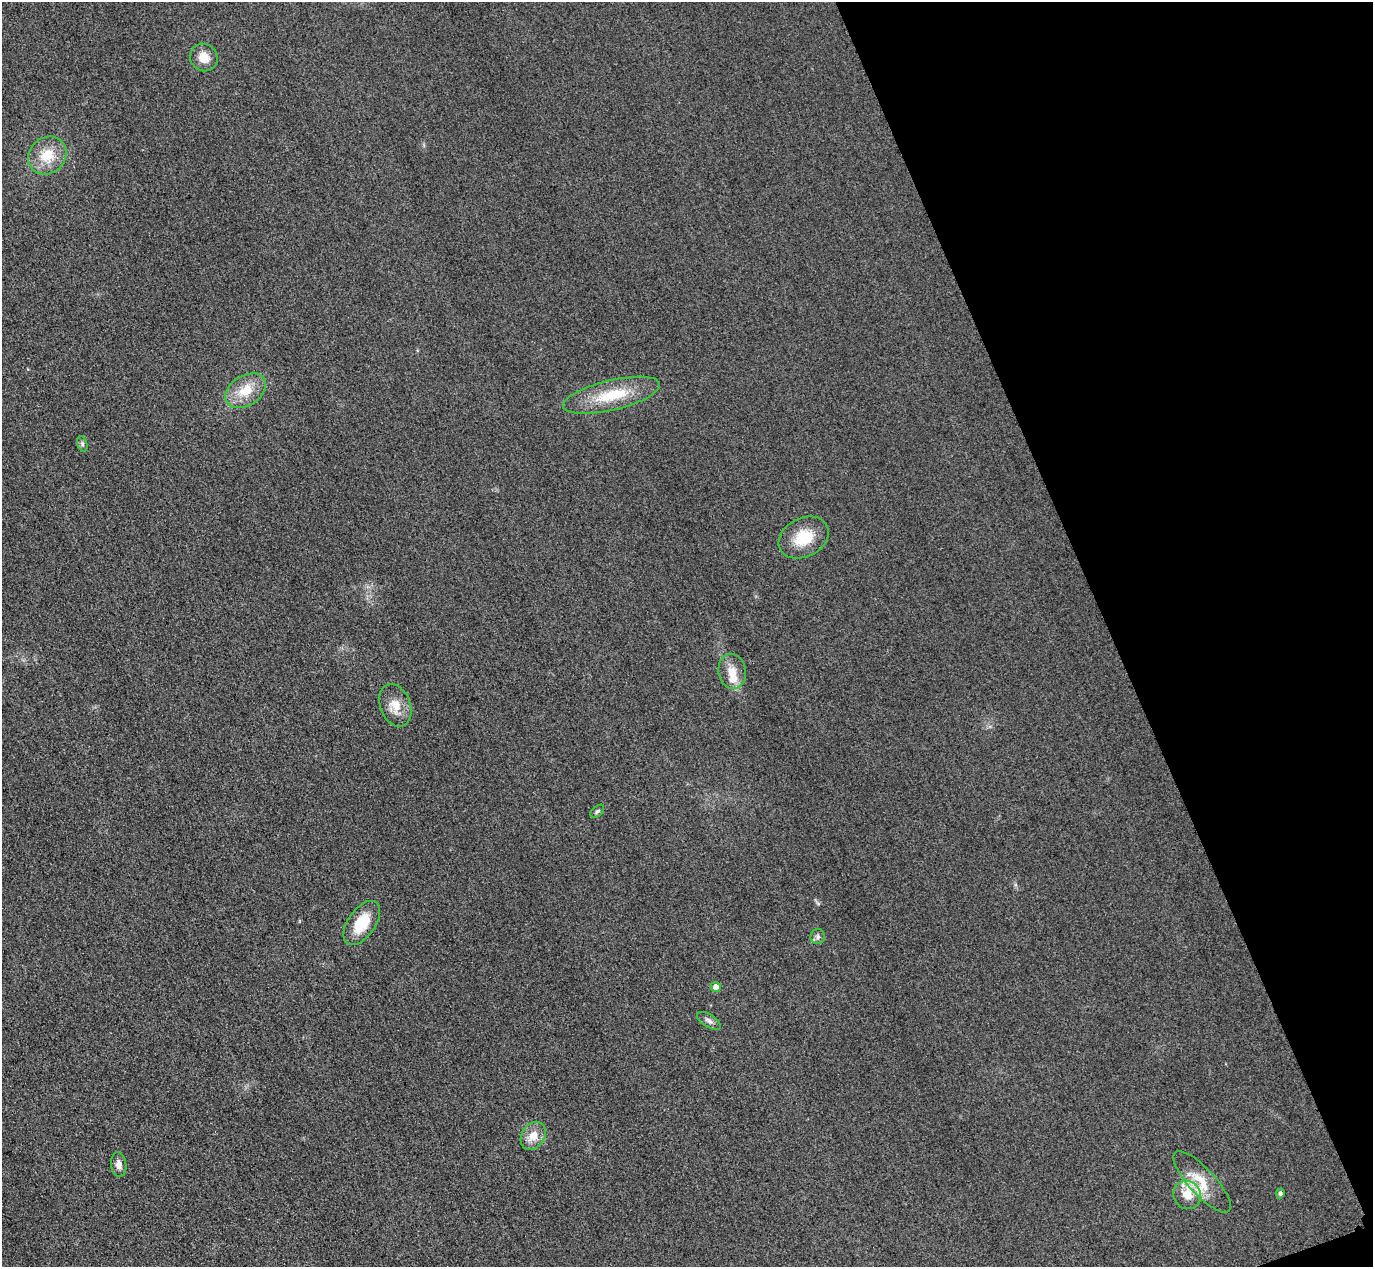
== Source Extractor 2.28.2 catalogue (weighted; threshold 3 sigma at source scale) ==
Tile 12 of 4 x 4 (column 4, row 3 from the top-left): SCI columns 4145-5515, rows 1568-2832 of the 5546 x 5533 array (HDU 1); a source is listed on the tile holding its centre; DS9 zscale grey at full resolution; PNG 1375 x 1269 px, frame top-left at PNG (2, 2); each listed source drawn as its Kron ellipse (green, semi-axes under 4 px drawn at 4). Shown black and unused: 19% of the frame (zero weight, under 3 of 4 exposures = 3% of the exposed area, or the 3 px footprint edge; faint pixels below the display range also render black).
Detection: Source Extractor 2.28.2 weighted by HDU 2 'WHT'; one run over the whole footprint, this tile lists its part. Background 0.133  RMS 0.019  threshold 0.0842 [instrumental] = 3 sigma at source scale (4.5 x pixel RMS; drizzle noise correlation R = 1.50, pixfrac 1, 0.05/0.05 arcsec/px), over >= 5 px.
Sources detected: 20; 2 inside a brighter listed object's ellipse — not listed separately; the other 18 listed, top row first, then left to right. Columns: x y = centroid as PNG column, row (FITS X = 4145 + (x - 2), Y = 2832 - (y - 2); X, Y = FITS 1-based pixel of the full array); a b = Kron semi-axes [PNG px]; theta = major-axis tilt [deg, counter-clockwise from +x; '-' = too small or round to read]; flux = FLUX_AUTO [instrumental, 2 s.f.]
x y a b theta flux
204 57 14 13 - 23
47 156 20 18 42 49
246 391 22 15 32 45
612 395 50 15 13 77
82 444 8 5 -72 4.1
804 538 26 19 27 54
732 671 17 13 -82 28
395 705 22 15 -70 30
597 811 8 5 44 3.6
362 923 25 13 55 55
818 937 7 7 - 5.4
716 987 5 5 - 10
709 1021 13 6 -32 7.8
533 1136 15 11 57 25
119 1165 12 7 -83 12
1202 1182 40 13 -48 46
1280 1193 5 4 - 4.5
1187 1195 14 13 - 33